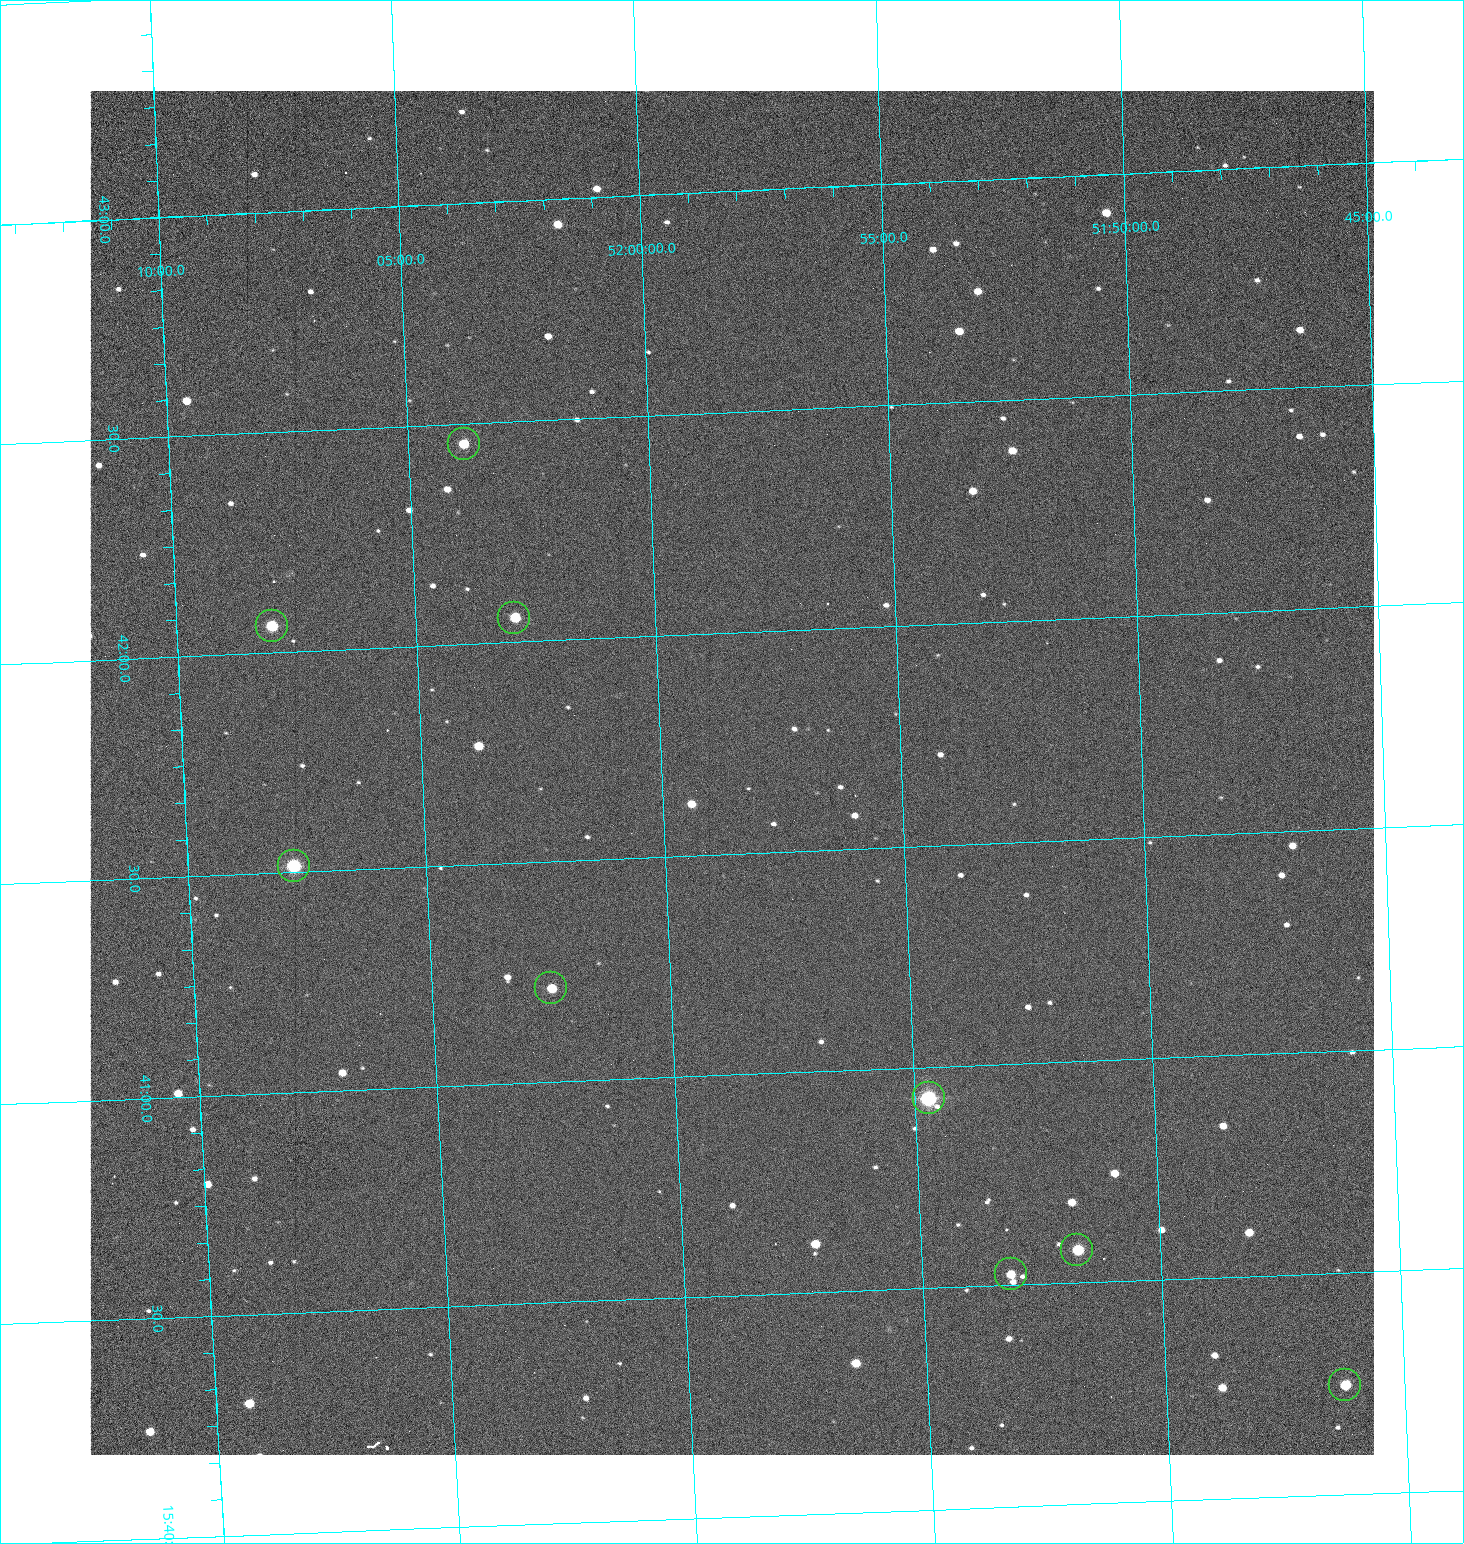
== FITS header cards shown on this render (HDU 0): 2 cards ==
NAXIS1  =                 1284 /fastest changing axis
NAXIS2  =                 1364 /next to fastest changing axis

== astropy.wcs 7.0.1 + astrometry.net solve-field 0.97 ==
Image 1284 x 1364 px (HDU 0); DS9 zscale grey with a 90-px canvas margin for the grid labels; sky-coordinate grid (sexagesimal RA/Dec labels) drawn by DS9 from the SOLVED WCS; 9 Tycho-2 reference stars matched to detected sources circled (green)
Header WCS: RA---TAN/DEC--TAN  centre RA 15:41:41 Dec +51:59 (235.42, +51.98 deg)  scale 1.26 arcsec/px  FOV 26.9' x 28.5'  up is +92 deg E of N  parity flipped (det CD > 0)
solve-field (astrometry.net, Tycho-2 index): VERIFIED the header's WCS against the Tycho-2 star catalogue (9 matches, 0 conflicts) and refined it, rather than solving blind
Solved WCS: RA---TAN-SIP/DEC--TAN-SIP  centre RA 15:41:41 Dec +51:59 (235.42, +51.98 deg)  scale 1.25 arcsec/px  FOV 26.8' x 28.5'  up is +92 deg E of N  parity flipped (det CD > 0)
The solver's refit moves the header's centre by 0.56 arcsec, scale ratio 0.997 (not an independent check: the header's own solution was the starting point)
Tycho-2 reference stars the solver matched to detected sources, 9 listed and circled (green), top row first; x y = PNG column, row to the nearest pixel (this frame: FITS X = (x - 90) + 1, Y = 1364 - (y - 91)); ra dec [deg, ICRS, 3 dp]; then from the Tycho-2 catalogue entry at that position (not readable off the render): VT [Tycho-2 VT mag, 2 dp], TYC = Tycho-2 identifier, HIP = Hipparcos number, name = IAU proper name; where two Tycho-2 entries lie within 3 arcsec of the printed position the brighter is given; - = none
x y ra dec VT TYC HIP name
464 444 235.614 +52.064 11.61 3489-1132-1 - -
514 618 235.514 +52.049 11.19 3489-1407-1 - -
272 626 235.515 +52.133 11.12 3489-1380-1 - -
294 866 235.378 +52.130 9.31 3489-1322-1 76850 -
551 988 235.303 +52.042 11.52 3489-958-1 - -
929 1098 235.232 +51.912 9.59 3489-824-1 - -
1077 1250 235.143 +51.862 10.97 3489-1016-1 - -
1011 1274 235.131 +51.886 12.29 3489-908-1 - -
1345 1385 235.062 +51.771 11.53 3489-1453-1 - -